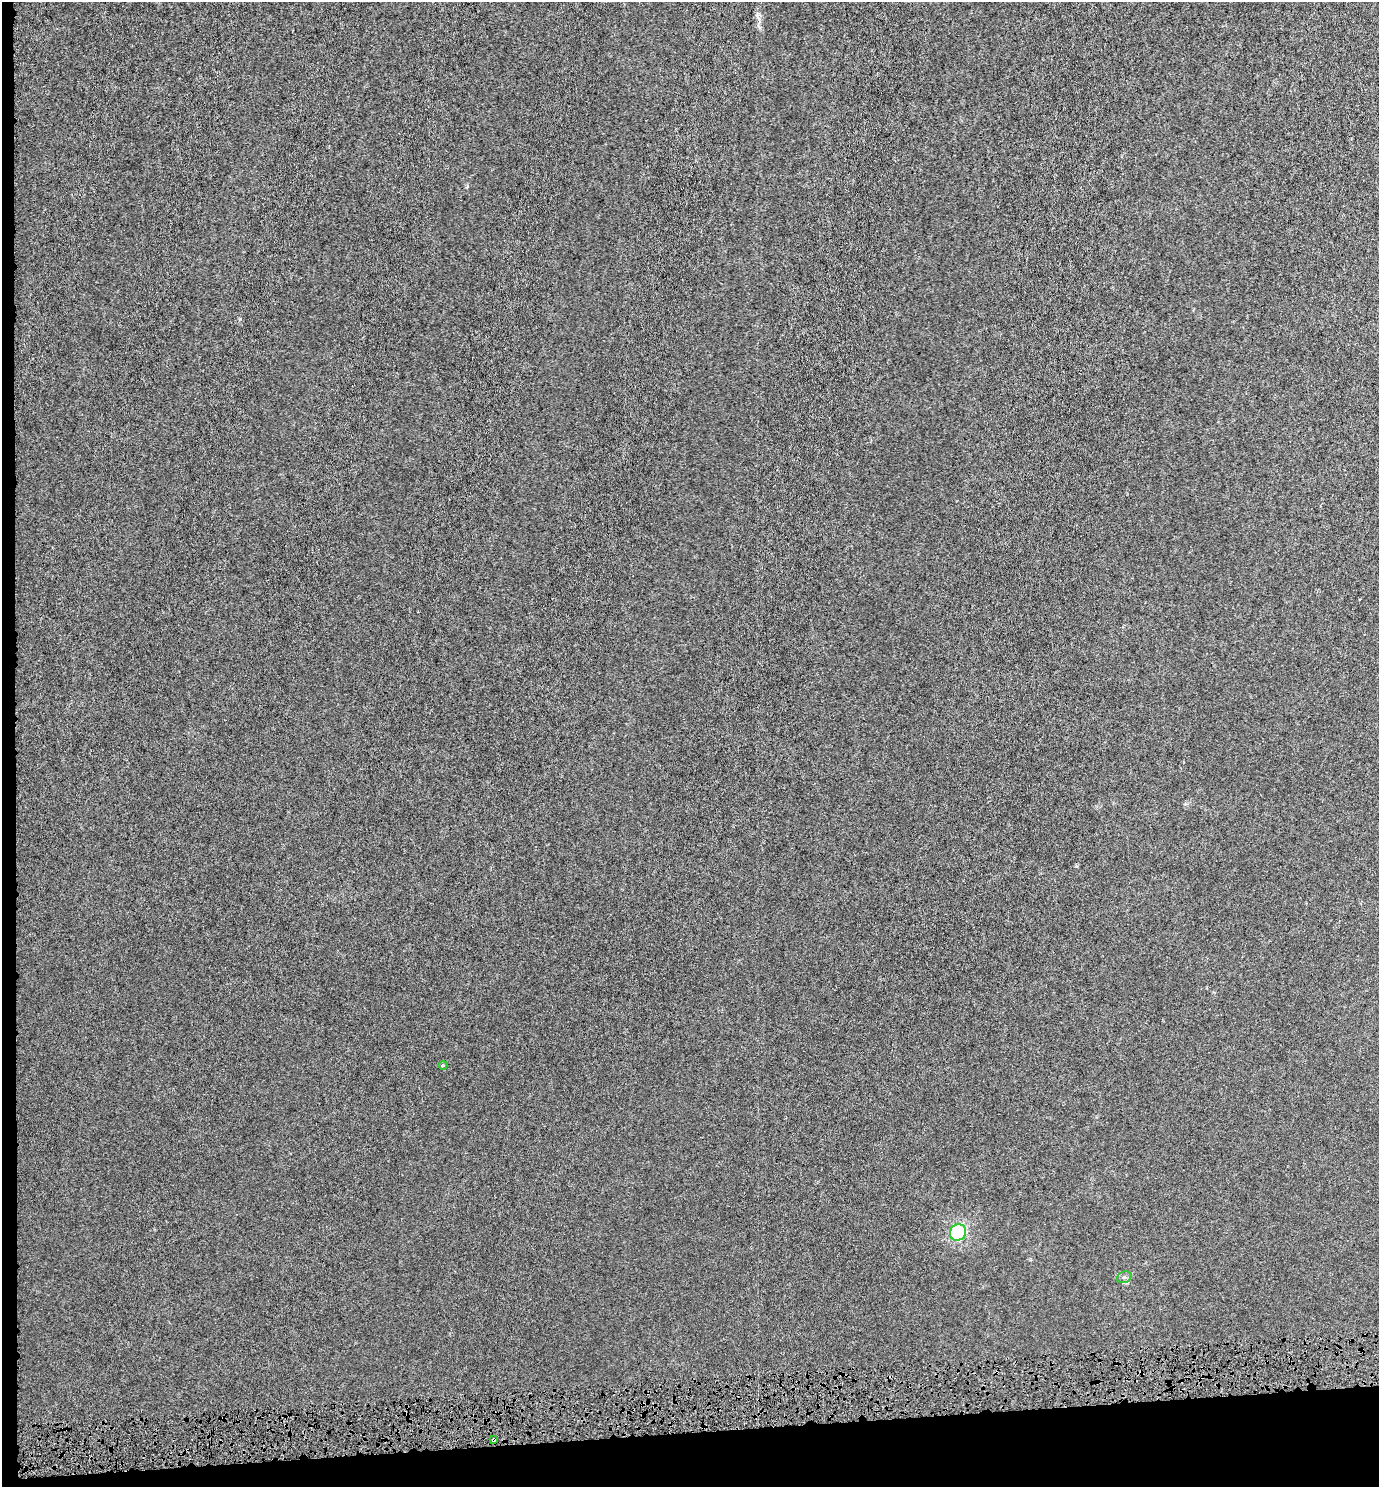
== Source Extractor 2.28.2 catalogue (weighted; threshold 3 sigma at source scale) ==
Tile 7 of 3 x 3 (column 1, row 3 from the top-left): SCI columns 1-1377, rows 27-1511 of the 4132 x 4505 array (HDU 1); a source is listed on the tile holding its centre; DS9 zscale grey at full resolution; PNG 1381 x 1489 px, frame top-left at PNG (2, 2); each listed source drawn as its Kron ellipse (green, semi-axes under 4 px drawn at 4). Shown black and unused: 5% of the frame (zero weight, under 4 of 8 exposures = <1% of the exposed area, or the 3 px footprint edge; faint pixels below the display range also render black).
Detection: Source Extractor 2.28.2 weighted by HDU 2 'WHT'; one run over the whole footprint, this tile lists its part. Background -6.73e-06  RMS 0.0012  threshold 0.00509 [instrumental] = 3 sigma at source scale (4.09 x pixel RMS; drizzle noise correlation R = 1.36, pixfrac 0.8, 0.0396/0.0396 arcsec/px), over >= 5 px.
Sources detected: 6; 1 cosmic-ray / hot-pixel residue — neither listed nor drawn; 1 inside a brighter listed object's ellipse — not listed separately; the other 4 listed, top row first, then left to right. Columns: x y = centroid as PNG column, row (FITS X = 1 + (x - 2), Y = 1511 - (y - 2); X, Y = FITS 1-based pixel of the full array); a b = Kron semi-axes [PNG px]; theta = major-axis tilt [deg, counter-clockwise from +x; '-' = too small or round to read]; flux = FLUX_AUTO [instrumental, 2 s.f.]
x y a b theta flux
443 1065 4 3 - 0.13
958 1232 8 8 - 7.7
1124 1277 7 5 21 0.29
493 1440 4 3 - 0.44
Overlapping masked pixels (flux is a lower limit): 1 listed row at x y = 493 1440